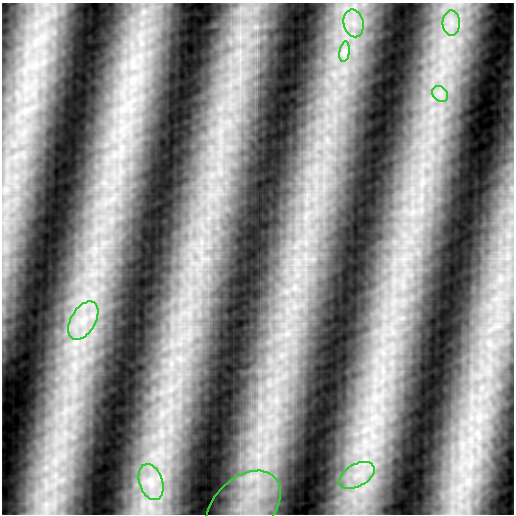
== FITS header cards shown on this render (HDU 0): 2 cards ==
NAXIS1  =                  512
NAXIS2  =                  512

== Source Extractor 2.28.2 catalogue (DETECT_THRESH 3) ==
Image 512 x 512 px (HDU 0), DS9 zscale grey, 1 PNG px = 1 image px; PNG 516 x 516 px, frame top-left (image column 1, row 512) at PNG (2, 3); each listed source drawn as its Kron ellipse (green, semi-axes under 4 px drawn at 4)
Background -0.0382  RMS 0.027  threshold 0.0804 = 3 sigma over >= 5 px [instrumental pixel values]
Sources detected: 8; all 8 listed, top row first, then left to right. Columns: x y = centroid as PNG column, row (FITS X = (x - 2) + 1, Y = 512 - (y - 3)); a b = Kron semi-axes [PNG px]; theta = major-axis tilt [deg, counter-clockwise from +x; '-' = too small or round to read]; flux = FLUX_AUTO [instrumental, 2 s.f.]
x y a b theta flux
354 23 14 10 -78 30
451 23 12 9 90 24
345 52 10 5 82 11
440 94 9 7 -45 13
83 321 21 12 59 55
357 475 19 11 29 44
151 482 18 11 -71 44
243 507 44 29 43 140